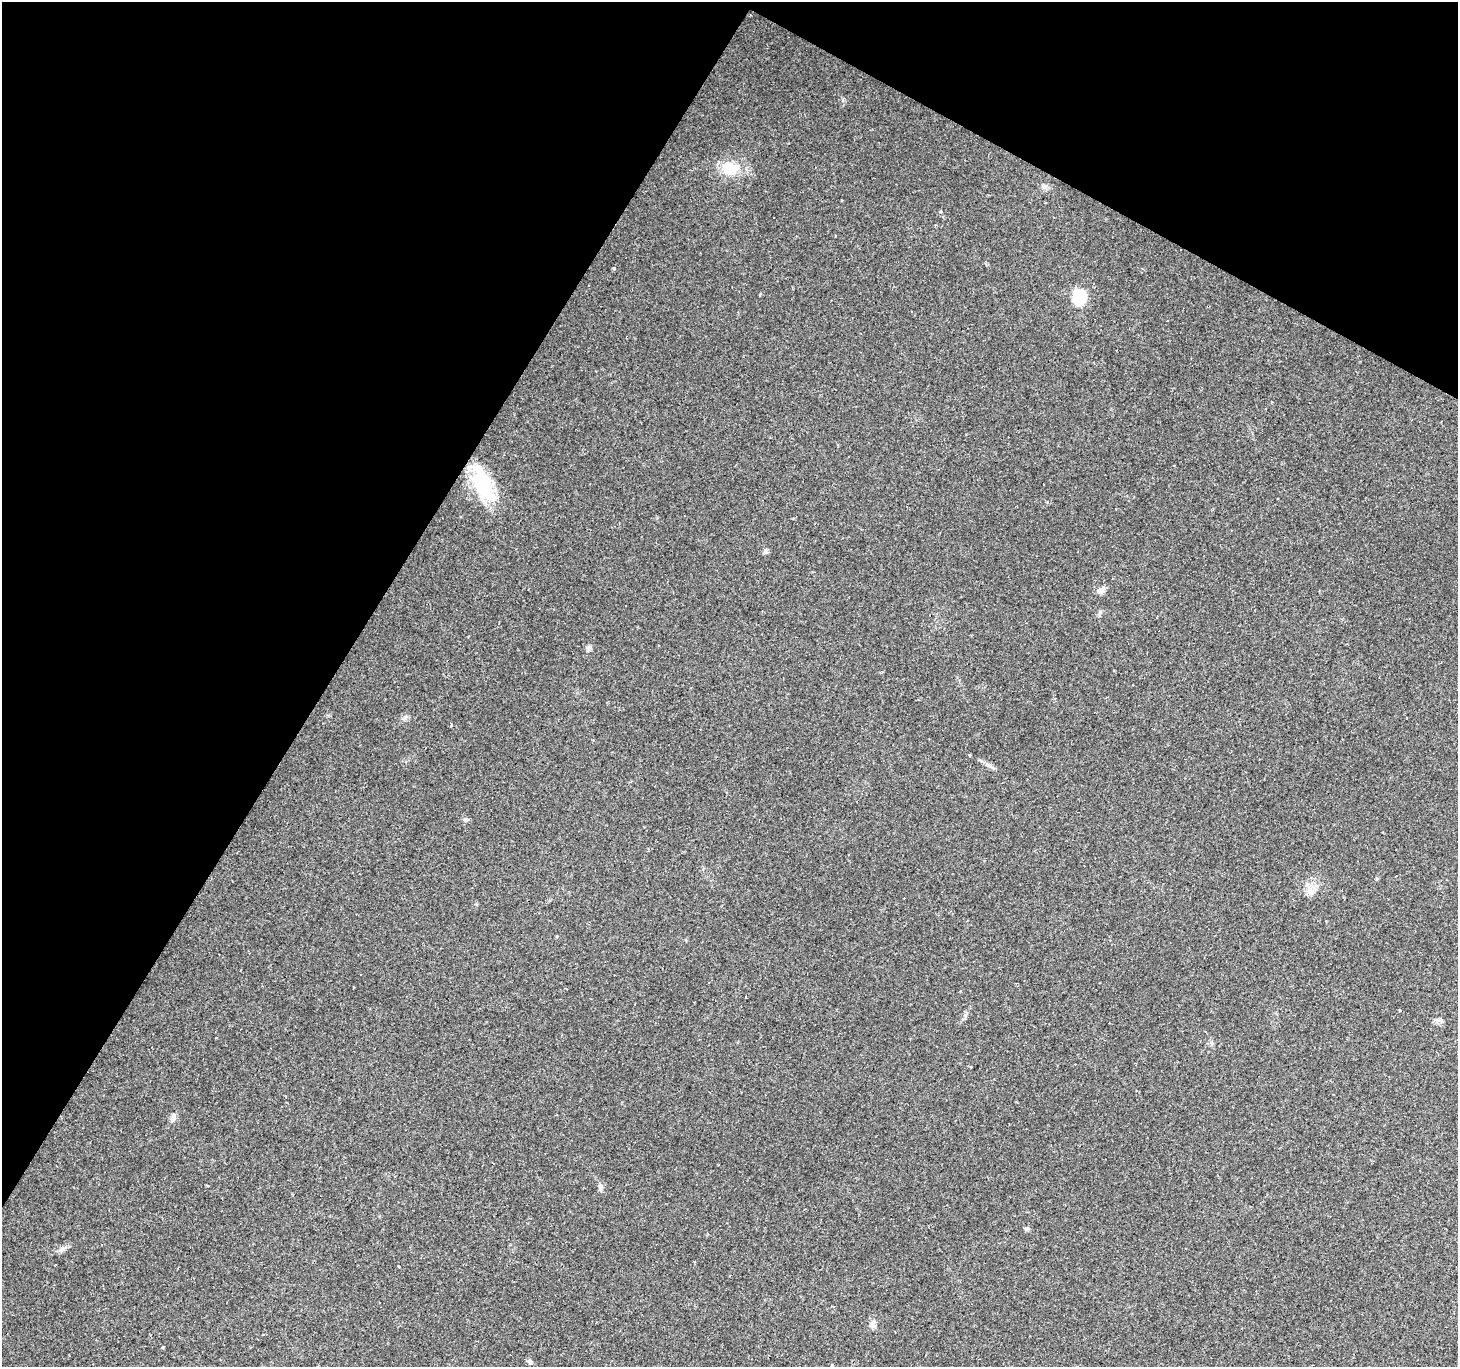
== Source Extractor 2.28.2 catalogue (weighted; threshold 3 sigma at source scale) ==
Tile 2 of 4 x 4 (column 2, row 1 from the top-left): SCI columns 1458-2913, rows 4352-5716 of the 5824 x 5906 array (HDU 1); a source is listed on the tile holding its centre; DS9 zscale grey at full resolution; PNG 1460 x 1369 px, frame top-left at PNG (2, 2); no overlay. Shown black and unused: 30% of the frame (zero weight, under 2 of 3 exposures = <1% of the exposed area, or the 3 px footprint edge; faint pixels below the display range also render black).
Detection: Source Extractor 2.28.2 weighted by HDU 2 'WHT'; one run over the whole footprint, this tile lists its part. Background 0.0856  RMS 0.0063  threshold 0.0282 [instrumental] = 3 sigma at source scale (4.5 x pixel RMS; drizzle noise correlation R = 1.50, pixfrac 1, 0.0396/0.0396 arcsec/px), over >= 5 px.
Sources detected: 54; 23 cosmic-ray / hot-pixel residue — not listed; the other 31 listed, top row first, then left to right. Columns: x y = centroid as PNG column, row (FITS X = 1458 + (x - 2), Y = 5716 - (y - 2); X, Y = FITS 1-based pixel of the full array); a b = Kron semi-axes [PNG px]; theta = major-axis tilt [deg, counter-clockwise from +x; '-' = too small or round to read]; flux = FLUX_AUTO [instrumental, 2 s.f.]
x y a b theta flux
730 168 22 16 3 17
1045 187 8 6 1 1.9
940 211 3 3 - 3.3
774 217 3 3 - 1.3
614 268 4 3 - 0.61
1079 297 7 6 - 81
1271 401 3 2 - 1.3
482 482 40 20 -70 43
1116 509 3 2 - 0.49
685 516 2 2 - 0.55
765 551 6 6 - 1.3
1101 590 12 7 34 3
588 648 7 6 - 1.6
405 718 7 4 71 1.2
451 725 3 3 - 1.2
970 755 4 2 - 0.72
466 819 8 4 6 1.2
1377 878 4 4 - 0.69
1311 892 11 9 12 4.4
746 997 3 2 - 0.65
1400 1010 3 2 - 0.86
173 1117 14 6 73 2.6
600 1187 10 6 -83 2.1
1026 1229 7 6 - 1.3
62 1249 12 6 32 2.5
55 1265 3 3 - 1.1
399 1266 3 3 - 2.6
873 1324 12 5 77 2.1
163 1347 3 3 - 1.3
530 1361 8 5 -63 1.4
832 1366 3 3 - 9.9
Isophote crosses this tile's border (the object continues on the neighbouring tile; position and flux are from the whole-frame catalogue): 1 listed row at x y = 832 1366
Unlisted compact peaks at least as high as the median listed source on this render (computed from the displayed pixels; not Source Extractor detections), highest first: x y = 965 1015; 1100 612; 988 765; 1437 1020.